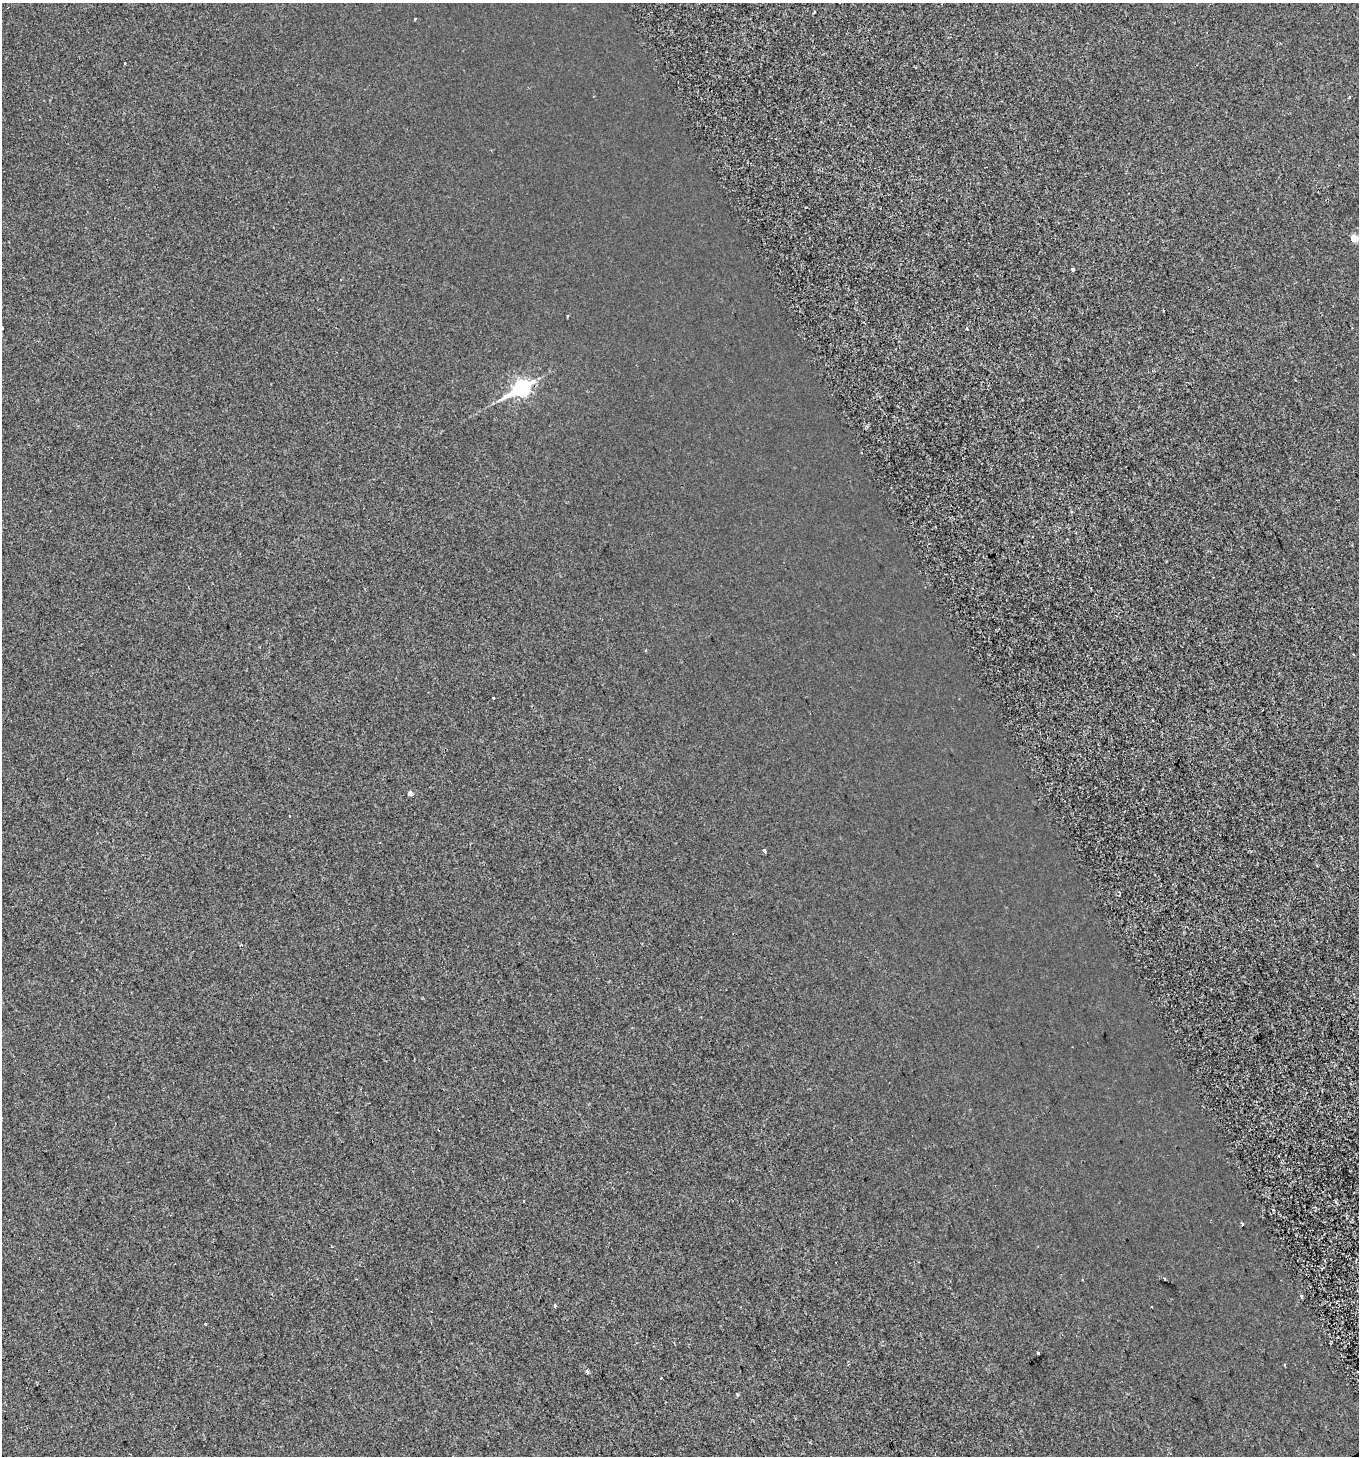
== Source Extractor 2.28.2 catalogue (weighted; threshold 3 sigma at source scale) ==
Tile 6 of 4 x 4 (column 2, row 2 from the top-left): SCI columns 1475-2831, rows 2916-4369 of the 5720 x 5827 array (HDU 1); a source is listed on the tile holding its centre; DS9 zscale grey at full resolution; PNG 1361 x 1458 px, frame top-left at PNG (2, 3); no overlay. Shown black and unused: <1% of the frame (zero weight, under 2 of 3 exposures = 1% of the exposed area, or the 3 px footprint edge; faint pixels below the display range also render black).
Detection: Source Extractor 2.28.2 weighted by HDU 2 'WHT'; one run over the whole footprint, this tile lists its part. Background 1.24e-04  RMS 0.0048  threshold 0.0217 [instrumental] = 3 sigma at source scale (4.5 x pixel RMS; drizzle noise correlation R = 1.50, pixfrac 1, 0.0396/0.0396 arcsec/px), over >= 5 px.
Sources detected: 24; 3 cosmic-ray / hot-pixel residue — not listed; the other 21 listed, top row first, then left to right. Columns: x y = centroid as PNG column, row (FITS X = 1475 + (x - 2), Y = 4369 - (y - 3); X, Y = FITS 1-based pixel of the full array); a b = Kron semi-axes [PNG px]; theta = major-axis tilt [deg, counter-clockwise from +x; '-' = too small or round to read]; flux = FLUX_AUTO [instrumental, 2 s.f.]
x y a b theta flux
415 19 3 2 - 0.41
125 63 3 3 - 0.59
1349 97 3 2 - 0.46
1354 238 5 5 - 9.7
1073 269 3 3 - 0.99
967 328 3 2 - 1
521 388 11 7 30 130
1353 654 3 3 - 1.6
493 698 3 3 - 1.4
410 793 5 4 - 1.6
764 851 4 3 - 4.8
1242 1224 4 3 - 0.63
1164 1279 3 2 - 0.58
1301 1296 3 3 - 1.9
555 1305 4 3 - 0.68
1151 1307 3 3 - 0.68
205 1324 3 3 - 2.1
1038 1353 3 3 - 0.77
587 1371 5 4 - 0.83
661 1378 3 3 - 2.2
737 1394 3 3 - 2.2
Overlapping masked pixels (flux is a lower limit): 1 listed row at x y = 521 388